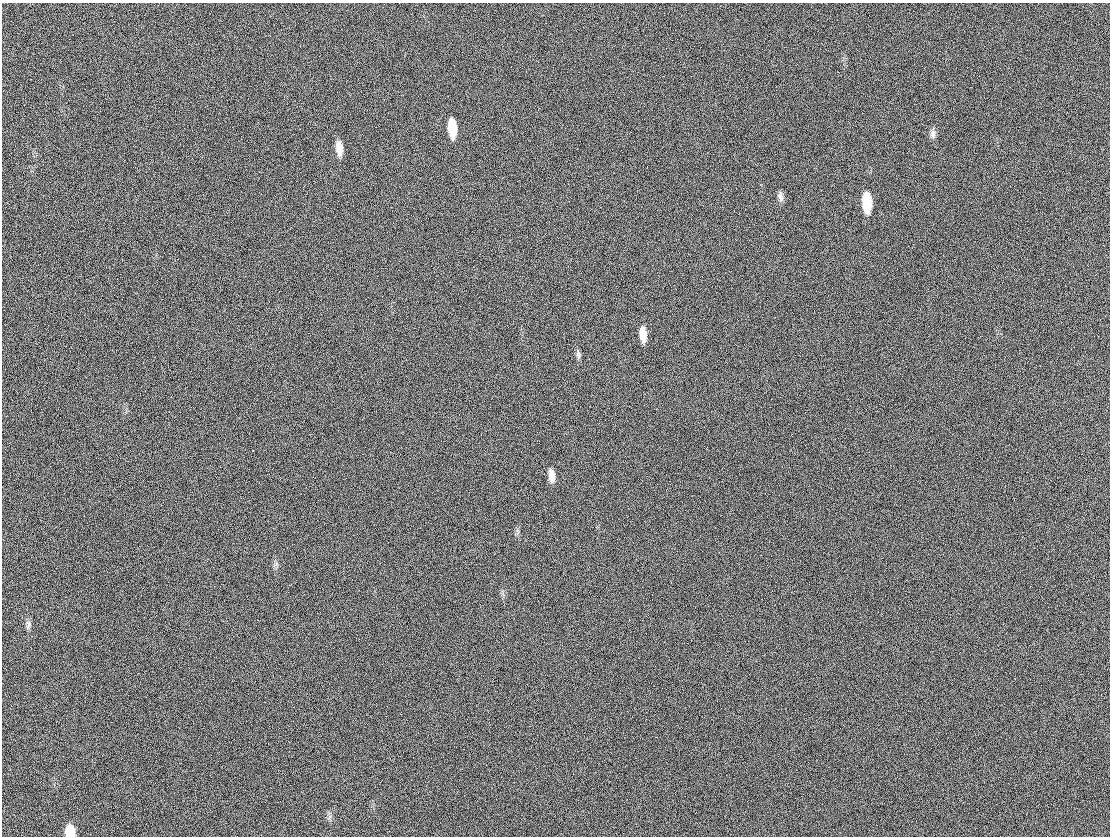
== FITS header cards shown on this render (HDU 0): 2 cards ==
NAXIS1  =                 1108
NAXIS2  =                  834

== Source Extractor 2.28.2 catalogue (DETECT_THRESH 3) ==
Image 1108 x 834 px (HDU 0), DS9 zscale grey, 1 PNG px = 1 image px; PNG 1112 x 838 px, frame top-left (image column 1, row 834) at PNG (2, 3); no overlay
Background 34.5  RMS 27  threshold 80.3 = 3 sigma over >= 5 px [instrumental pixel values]
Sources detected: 12; all 12 listed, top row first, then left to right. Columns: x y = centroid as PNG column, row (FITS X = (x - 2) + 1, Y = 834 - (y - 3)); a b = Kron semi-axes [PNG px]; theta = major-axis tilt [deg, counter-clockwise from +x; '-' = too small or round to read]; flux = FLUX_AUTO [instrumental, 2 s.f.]
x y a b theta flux
452 128 15 7 -84 51000
933 134 11 8 88 8000
339 148 14 7 -84 21000
780 197 13 7 -76 7200
867 202 16 7 -87 71000
643 334 15 7 -83 22000
578 355 12 6 -80 5400
551 476 14 7 -83 15000
629 619 2 2 - 1400
28 624 12 7 -84 6100
1006 633 2 2 - 3600
70 832 11 8 -83 38000
At the frame edge (FLAGS 8, measured only in part): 1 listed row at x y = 70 832